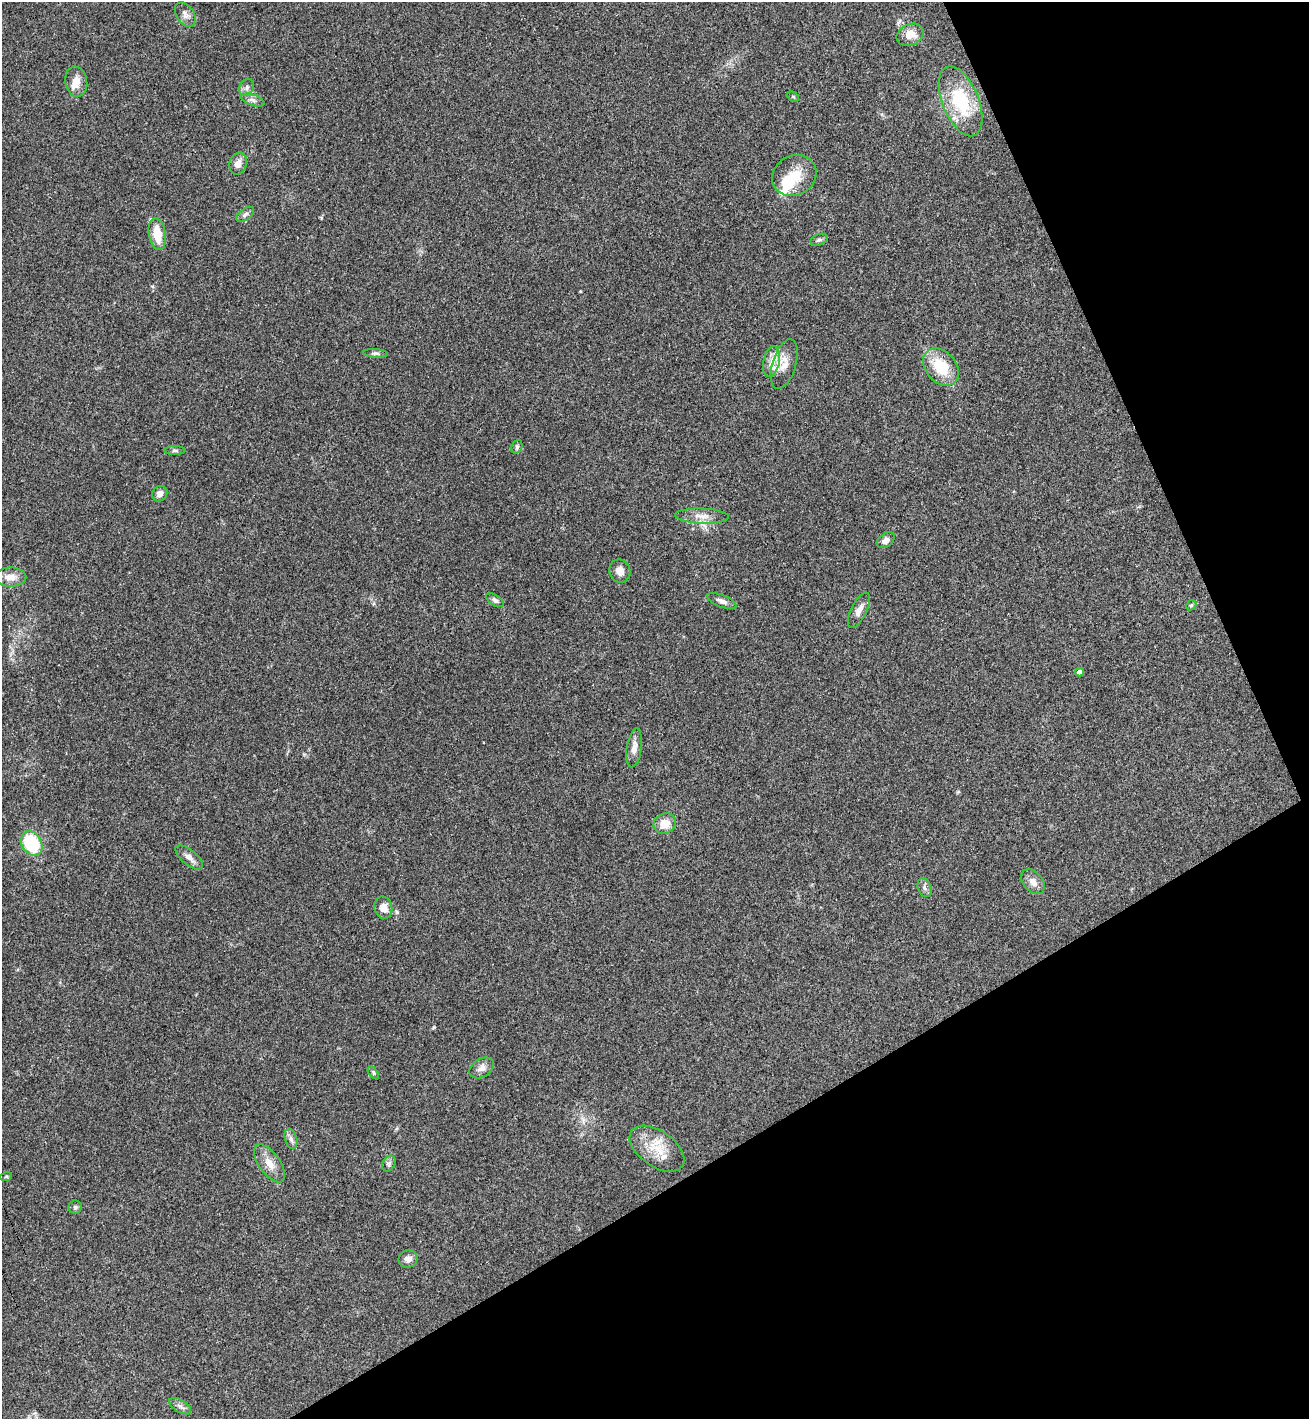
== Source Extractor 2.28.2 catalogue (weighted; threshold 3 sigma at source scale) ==
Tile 12 of 4 x 4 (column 4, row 3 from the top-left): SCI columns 4120-5426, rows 1470-2886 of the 5757 x 5771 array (HDU 1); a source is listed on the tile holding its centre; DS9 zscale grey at full resolution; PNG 1311 x 1421 px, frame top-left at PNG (2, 2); each listed source drawn as its Kron ellipse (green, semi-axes under 4 px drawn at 4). Shown black and unused: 25% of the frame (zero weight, under 3 of 4 exposures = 6% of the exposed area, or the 3 px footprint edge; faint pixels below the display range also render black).
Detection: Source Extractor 2.28.2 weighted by HDU 2 'WHT'; one run over the whole footprint, this tile lists its part. Background 0.0395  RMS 0.0054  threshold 0.0242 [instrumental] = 3 sigma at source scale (4.5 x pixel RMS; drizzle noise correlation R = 1.50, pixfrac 1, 0.05/0.05 arcsec/px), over >= 5 px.
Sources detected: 49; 1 inside a brighter object's white glare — neither listed nor drawn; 3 inside a brighter listed object's ellipse — not listed separately; the other 45 listed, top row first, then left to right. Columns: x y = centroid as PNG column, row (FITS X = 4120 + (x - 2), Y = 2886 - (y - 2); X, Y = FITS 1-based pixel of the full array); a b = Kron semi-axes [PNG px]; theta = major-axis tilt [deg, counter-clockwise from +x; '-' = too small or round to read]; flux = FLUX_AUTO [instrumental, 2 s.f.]
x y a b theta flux
185 14 14 8 -57 2.9
910 35 14 10 23 6.9
76 82 15 11 -79 5.1
247 87 9 7 61 1.9
793 97 6 4 -30 0.75
253 100 12 5 -18 1.9
960 101 37 18 -68 31
238 164 11 8 71 4
794 176 23 20 29 13
245 214 10 5 38 1.7
157 234 16 8 -80 11
819 240 9 5 21 1.3
376 353 12 4 -5 1.3
771 362 16 8 79 4.6
784 364 26 11 73 7.3
941 367 21 15 -49 18
517 447 7 5 70 1.1
175 451 10 4 0 1.1
160 494 8 7 - 2.8
702 516 27 7 -2 5.3
886 540 10 6 35 2.6
620 571 12 10 -69 4
10 577 16 9 -1 5.4
495 600 10 5 -33 1.5
722 601 15 6 -21 2.5
1191 605 5 4 - 0.75
859 610 19 7 64 4
1080 672 4 4 - 3.3
634 748 19 7 82 3.9
665 823 11 10 - 7.2
32 843 13 10 -58 31
189 857 16 7 -39 3.2
1033 882 14 9 -50 4.1
924 888 10 6 -67 1.8
383 908 11 9 -75 4.6
482 1068 13 9 33 3.3
373 1073 7 4 -54 0.82
291 1139 10 6 -74 2
657 1149 31 17 -35 14
269 1163 22 10 -54 6.6
389 1163 8 6 59 1.4
6 1177 6 4 19 0.67
75 1207 6 6 - 1.2
408 1259 9 8 - 3.2
180 1406 12 6 -31 2
Unlisted compact peaks at least as high as the median listed source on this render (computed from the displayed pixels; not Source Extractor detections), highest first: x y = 434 1027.